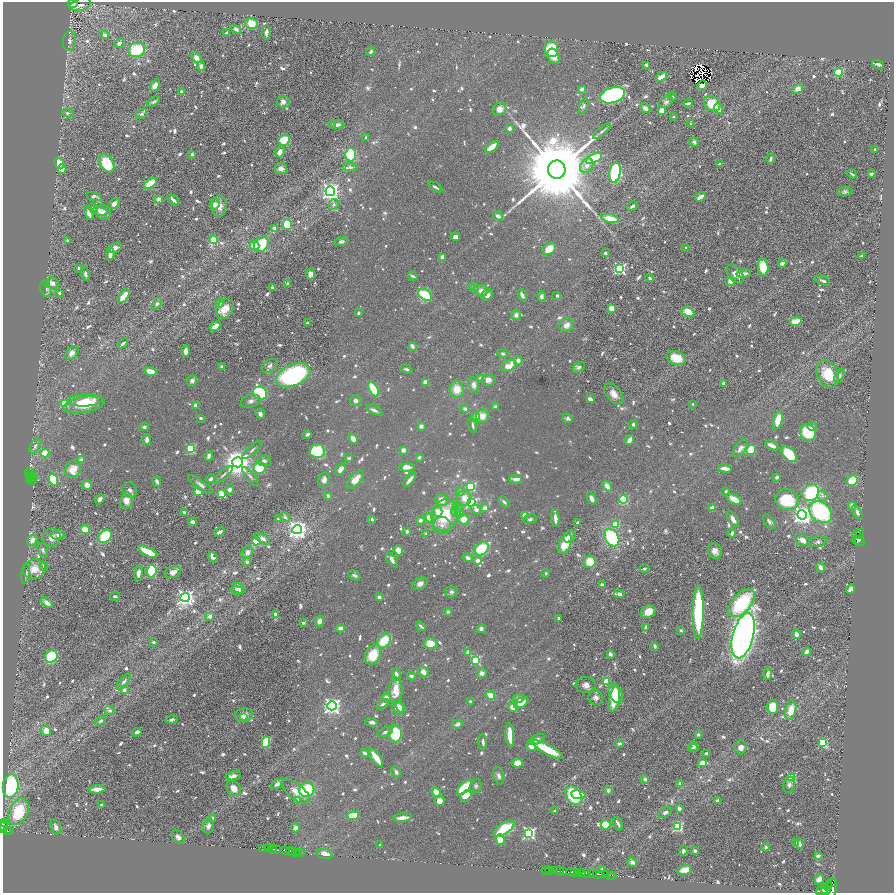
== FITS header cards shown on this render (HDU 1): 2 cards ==
NAXIS1  =                 1783
NAXIS2  =                 1781

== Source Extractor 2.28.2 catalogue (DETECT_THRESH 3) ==
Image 1783 x 1781 px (HDU 1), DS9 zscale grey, zoomed out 1/2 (1 PNG px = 2 x 2 image px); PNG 896 x 895 px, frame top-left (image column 2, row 1781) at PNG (3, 2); each listed source drawn as its Kron ellipse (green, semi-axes under 4 px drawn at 4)
Background 0.563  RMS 0.02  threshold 0.0604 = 3 sigma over >= 5 px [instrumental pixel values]
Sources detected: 1428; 61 cannot appear on this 1/2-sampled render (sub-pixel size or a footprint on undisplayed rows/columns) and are neither listed nor drawn; of the other 1367, the 500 brightest by FLUX_AUTO listed and drawn (867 fainter detections omitted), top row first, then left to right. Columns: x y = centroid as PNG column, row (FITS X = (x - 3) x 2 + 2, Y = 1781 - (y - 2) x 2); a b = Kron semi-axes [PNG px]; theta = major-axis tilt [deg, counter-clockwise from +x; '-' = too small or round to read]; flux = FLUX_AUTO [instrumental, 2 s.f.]
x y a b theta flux
73 4 5 4 - 270
81 4 10 6 17 26
251 24 6 5 - 78
236 29 6 3 -35 16
266 32 7 4 83 17
227 33 4 3 - 15
105 35 4 4 - 20
70 41 10 6 83 19
119 43 5 4 - 21
551 49 8 6 -82 290
137 50 8 7 - 210
371 52 4 3 - 13
553 56 8 5 -67 36
196 57 6 4 -47 29
878 64 6 2 -15 16
647 65 3 2 - 15
201 66 4 3 - 22
839 72 4 4 - 180
661 77 6 3 35 54
155 85 7 4 57 29
702 85 5 3 - 20
581 89 4 3 - 18
798 89 6 4 30 36
182 91 4 3 - 10
613 95 12 7 19 1000
672 97 5 2 - 10
154 102 7 4 29 11
283 102 6 6 - 20
666 102 7 5 36 14
688 103 5 2 - 9.9
712 104 9 7 -43 140
584 106 8 4 76 10
645 108 5 4 - 22
499 109 7 6 - 38
719 109 6 3 -70 26
662 110 4 3 - 54
68 113 6 4 -14 10
142 114 6 4 36 11
674 117 2 2 - 11
691 123 3 3 - 11
337 125 8 3 -2 22
339 125 4 3 - 18
509 129 3 3 - 25
602 131 10 3 41 11
366 138 3 2 - 11
284 140 6 5 - 170
694 142 5 4 - 11
492 147 8 3 40 77
875 150 2 2 - 14
280 152 6 4 65 32
192 154 3 2 - 11
351 155 6 5 - 250
594 158 8 4 27 230
771 159 5 3 - 14
59 163 5 4 - 53
107 163 10 6 -57 170
720 164 3 2 - 14
587 166 8 6 53 25
350 167 7 4 -3 12
62 169 5 3 - 39
281 169 6 5 - 19
557 170 9 9 - 100000
615 172 10 5 81 400
852 174 5 2 - 11
871 174 3 2 - 15
150 183 7 4 35 100
435 187 8 3 -30 13
330 191 5 4 - 1800
845 192 7 4 6 11
94 196 8 3 -13 14
700 197 6 3 33 31
159 199 3 2 - 76
173 200 6 2 -44 20
114 204 6 4 40 28
215 204 5 5 - 23
334 204 6 4 56 12
219 206 10 7 89 37
632 206 6 3 21 11
93 208 5 3 - 13
100 211 7 3 -18 19
89 213 7 4 -66 27
104 213 8 6 -42 48
498 216 5 3 - 30
610 218 9 4 -11 89
287 225 5 5 - 130
274 228 3 3 - 14
455 237 4 4 - 24
214 240 4 3 - 210
67 241 4 3 - 10
341 241 7 4 12 12
261 244 8 6 54 140
254 246 5 4 - 59
115 248 7 5 19 20
686 248 3 2 - 13
549 249 7 5 42 89
605 253 3 3 - 11
110 254 6 3 84 26
861 256 3 2 - 13
442 257 4 3 - 22
782 263 4 3 - 24
763 267 9 5 -85 100
79 268 2 2 - 12
620 269 4 4 - 650
85 274 7 3 -75 14
310 274 5 4 - 26
735 274 11 6 -50 30
744 274 7 3 9 23
413 276 5 2 - 12
650 278 4 3 - 12
730 281 5 4 - 26
823 281 8 3 -22 12
53 283 6 5 - 21
47 284 4 3 - 140
288 284 3 2 - 16
272 287 4 3 - 9.9
474 287 5 4 - 11
46 289 8 5 -75 12
481 290 7 5 -10 28
59 293 2 2 - 17
425 295 7 5 -37 240
487 295 6 5 - 28
522 295 6 3 -66 17
124 296 8 3 50 110
541 296 5 3 - 11
557 296 3 2 - 9.7
219 303 4 4 - 16
157 304 6 4 56 13
225 309 10 8 55 70
612 309 4 4 - 59
688 312 7 4 -27 120
358 313 3 3 - 11
516 315 5 5 - 22
796 321 6 3 9 89
307 323 3 3 - 12
566 325 7 6 - 35
215 326 6 4 34 33
123 343 6 3 42 9.6
412 346 3 2 - 33
186 351 6 3 -89 25
72 353 8 5 44 20
503 354 5 4 - 9.7
676 358 10 7 -20 86
518 360 4 4 - 17
270 366 9 5 34 18
508 366 8 5 29 69
222 367 3 3 - 15
579 367 6 4 33 15
406 369 6 3 -18 10
150 372 6 3 -20 63
828 374 14 10 -63 130
293 375 18 10 23 690
839 376 7 4 62 13
481 378 4 4 - 12
488 380 6 6 - 31
192 381 5 5 - 16
426 382 4 3 - 32
723 383 4 3 - 16
474 385 8 5 -82 24
374 389 8 4 -61 200
457 389 8 7 - 69
260 393 7 6 - 330
614 394 12 7 -50 41
590 399 3 2 - 29
85 400 18 6 3 47
356 400 6 5 - 17
251 401 10 6 16 19
65 403 3 3 - 220
692 404 2 2 - 9.7
84 405 21 8 10 130
196 405 3 3 - 29
495 406 2 2 - 31
465 409 4 4 - 15
374 410 9 3 -25 14
260 414 5 4 - 16
482 416 7 6 - 43
476 417 4 3 - 35
201 418 3 2 - 11
568 418 5 4 - 11
778 420 10 4 73 73
473 425 8 3 -80 12
633 425 4 3 - 14
421 426 4 4 - 15
812 426 4 4 - 14
144 427 4 3 - 12
808 432 8 8 - 210
307 434 3 3 - 19
353 439 6 4 -46 26
147 440 5 3 - 24
629 440 5 3 - 46
35 446 8 4 60 12
772 446 7 3 -25 35
740 448 10 5 52 27
191 449 3 3 - 310
252 450 12 3 42 11
403 450 4 4 - 24
751 450 5 4 - 140
317 451 7 7 - 180
45 453 4 4 - 82
789 454 9 6 -46 160
209 456 5 3 - 13
419 457 3 2 - 16
349 458 4 3 - 12
81 460 3 3 - 23
264 461 7 5 -6 16
238 462 5 5 - 6900
407 467 7 4 2 39
259 468 6 5 - 140
725 468 7 3 -8 38
341 469 7 4 53 29
73 470 8 7 - 69
29 473 4 2 - 23
30 475 3 2 - 46
223 475 12 3 42 11
32 476 3 2 - 13
250 476 12 4 -50 13
30 477 3 1 - 25
777 477 4 3 - 13
33 478 4 1 - 29
211 479 4 3 - 15
516 479 6 3 -3 31
29 480 3 2 - 63
32 480 2 1 - 11
53 480 6 4 -70 230
324 480 7 5 69 22
355 480 11 5 47 55
410 480 9 2 51 24
852 480 6 5 - 150
157 481 5 3 - 13
87 485 5 5 - 27
200 485 15 4 -36 19
607 486 5 3 - 45
471 487 4 3 - 280
230 489 5 4 - 17
130 490 8 7 - 15
726 491 3 2 - 11
198 492 3 3 - 170
460 492 4 4 - 13
811 493 9 7 46 470
221 494 3 3 - 130
328 496 4 3 - 10
822 496 5 5 - 10
464 498 7 7 - 46
591 498 6 3 -61 29
100 499 5 4 - 15
623 499 4 4 - 200
734 499 8 4 -30 60
442 500 6 5 - 44
787 500 12 10 -17 220
126 501 8 6 82 42
504 502 6 3 -47 12
471 503 4 3 - 510
852 505 2 2 - 71
457 508 5 4 - 11
485 508 4 3 - 28
712 508 3 3 - 36
476 510 6 4 -50 19
184 512 3 3 - 12
438 512 5 4 - 43
456 512 5 5 - 14
459 512 6 4 87 28
820 512 12 9 -42 510
857 512 8 4 -63 17
445 515 16 13 72 210
525 515 4 3 - 42
802 515 5 4 - 2600
285 517 5 4 - 13
278 518 2 2 - 26
429 518 5 4 - 66
555 518 8 4 -85 25
372 519 4 3 - 9.7
464 519 6 5 - 52
530 519 6 5 - 10
733 519 9 4 -58 33
420 520 4 4 - 18
192 522 4 3 - 17
769 522 8 4 -54 13
577 523 3 2 - 13
616 524 4 3 - 91
442 525 9 8 - 27
85 529 5 4 - 79
297 529 5 4 - 2700
407 531 3 3 - 18
219 532 6 3 28 16
732 533 4 3 - 17
426 534 4 4 - 10
58 535 7 5 9 18
857 535 4 2 - 110
105 536 7 6 - 170
569 536 7 5 50 23
859 536 8 4 75 1200
52 538 9 9 - 34
612 538 9 6 -57 330
263 539 8 4 -32 18
32 540 6 4 55 28
802 540 8 5 -31 33
256 541 4 4 - 98
859 541 6 4 -19 930
818 542 9 5 8 11
565 544 11 6 64 95
482 549 7 6 - 180
43 550 7 5 -69 10
398 550 5 4 - 51
715 551 8 6 -58 27
148 552 10 3 -28 120
247 552 6 5 - 22
213 557 6 3 -49 17
468 558 5 3 - 16
392 560 8 3 -55 16
478 561 4 3 - 23
247 562 4 3 - 13
590 562 6 6 - 100
44 566 4 2 - 13
820 568 4 3 - 22
34 569 12 9 14 55
644 569 5 3 - 10
152 571 6 5 - 220
173 572 8 5 20 32
138 573 7 4 83 24
546 573 2 2 - 18
26 574 9 4 83 15
354 575 6 3 -31 13
420 584 8 5 28 21
602 585 4 3 - 9.9
238 588 7 4 -31 16
850 589 4 3 - 43
237 590 6 3 -15 20
452 592 6 5 - 11
619 594 5 3 - 18
115 596 5 3 - 9.7
185 597 5 4 - 1700
379 597 3 3 - 15
47 603 7 4 -39 25
742 603 17 9 48 390
448 612 3 3 - 14
648 612 7 6 - 63
698 612 26 5 90 410
276 614 3 2 - 24
210 616 3 3 - 22
559 618 3 2 - 11
320 621 5 4 - 23
303 623 3 3 - 11
421 626 5 2 - 11
646 627 3 3 - 15
341 628 4 3 - 22
481 629 5 4 - 15
681 630 3 3 - 10
796 634 5 3 - 22
743 636 23 10 75 3200
384 641 8 6 55 140
154 642 2 2 - 17
431 644 6 5 - 87
655 646 4 3 - 13
468 652 3 2 - 57
807 652 4 3 - 27
610 654 4 3 - 15
373 655 10 7 65 120
51 657 7 5 38 270
476 660 3 3 - 300
423 672 6 5 - 26
482 673 5 5 - 17
396 674 7 4 -79 18
768 674 6 3 83 25
411 676 4 3 - 11
606 681 3 3 - 75
124 682 9 4 51 15
586 685 10 7 2 27
124 690 2 2 - 59
396 691 13 6 89 70
616 693 10 6 -64 120
490 695 5 4 - 56
386 698 4 4 - 26
596 698 7 7 - 19
518 699 5 4 - 19
614 699 13 5 78 110
471 702 4 3 - 12
521 703 8 4 30 52
383 704 7 4 34 12
332 706 4 4 - 1800
398 707 7 5 -60 39
401 707 6 3 -56 19
513 707 4 4 - 47
772 707 7 5 88 100
791 710 10 5 76 60
110 711 5 4 - 11
244 715 9 6 6 35
244 717 4 4 - 10
172 720 6 4 10 9.8
101 721 6 4 38 11
372 722 6 4 -4 17
457 724 6 4 28 20
46 731 5 5 - 55
137 732 4 3 - 15
385 732 8 4 24 14
395 734 8 6 -89 220
510 735 12 3 -86 80
698 735 4 3 - 10
537 739 9 4 27 19
266 742 5 4 - 230
483 742 7 3 -85 16
619 743 5 3 - 12
823 743 3 3 - 320
531 746 5 4 - 60
694 746 5 4 - 12
741 747 7 5 86 25
693 748 5 4 - 11
547 749 18 4 -28 180
365 753 4 3 - 21
706 753 4 2 - 12
376 758 11 3 -55 94
517 763 5 4 - 53
702 763 4 3 - 38
396 772 6 4 -63 15
233 776 8 4 11 20
499 776 9 5 -74 16
792 778 3 3 - 150
645 779 4 3 - 13
277 784 7 4 31 20
680 784 3 3 - 20
789 785 8 5 72 18
11 786 12 8 84 460
476 786 7 6 - 11
234 788 8 6 -52 44
464 788 9 4 44 190
97 789 8 3 2 59
307 790 8 7 - 260
608 790 2 2 - 39
296 791 17 7 -39 43
436 792 4 3 - 74
578 795 7 4 -8 76
466 796 6 4 37 98
574 796 10 7 -57 380
717 800 3 3 - 10
297 801 4 4 - 24
440 801 5 5 - 48
102 805 3 3 - 10
679 808 4 4 - 14
555 811 3 3 - 11
18 812 14 9 64 160
665 812 7 4 33 16
353 816 6 4 6 110
212 818 3 3 - 13
402 818 9 3 6 37
3 822 2 1 - 17
4 824 2 2 - 42
618 824 7 2 -64 12
606 825 5 5 - 130
4 826 5 2 - 44
208 826 7 5 77 18
56 827 8 5 -71 21
678 827 3 3 - 360
295 828 4 3 - 24
3 829 3 2 - 79
504 829 12 5 36 330
8 830 3 2 - 36
10 831 2 1 - 11
529 833 4 4 - 720
178 837 8 5 -47 17
500 840 6 4 -81 88
796 842 3 3 - 28
800 844 4 3 - 19
380 845 2 2 - 11
766 847 4 3 - 13
262 849 2 1 - 27
267 849 2 1 - 20
272 849 4 2 - 62
276 850 4 2 - 100
285 850 2 2 - 23
290 851 4 2 - 220
293 851 2 2 - 90
683 851 4 3 - 14
695 851 3 2 - 20
295 853 2 2 - 44
298 853 2 1 - 36
300 853 2 2 - 19
324 854 8 5 -11 37
818 856 4 3 - 15
632 862 5 4 - 14
601 869 3 3 - 13
545 870 2 1 - 17
685 870 7 5 12 42
550 871 2 1 - 35
554 871 3 1 - 100
559 871 4 2 - 330
564 871 3 2 - 150
571 872 5 2 - 640
575 872 2 1 - 83
578 873 3 2 - 140
581 873 3 2 - 97
586 873 4 2 - 190
592 873 4 2 - 55
598 874 6 2 -2 460
605 875 4 2 - 340
610 875 2 1 - 14
612 875 2 1 - 14
819 879 5 4 - 26
832 882 2 1 - 82
828 886 4 3 - 310
832 888 10 4 81 1700
826 890 5 4 - 990
822 891 6 3 17 820
At the frame edge (FLAGS 8, measured only in part): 4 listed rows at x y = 3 822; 4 826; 3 829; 832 888
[867 fainter detections neither listed nor drawn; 61 sub-pixel or undisplayed-footprint detections neither listed nor drawn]